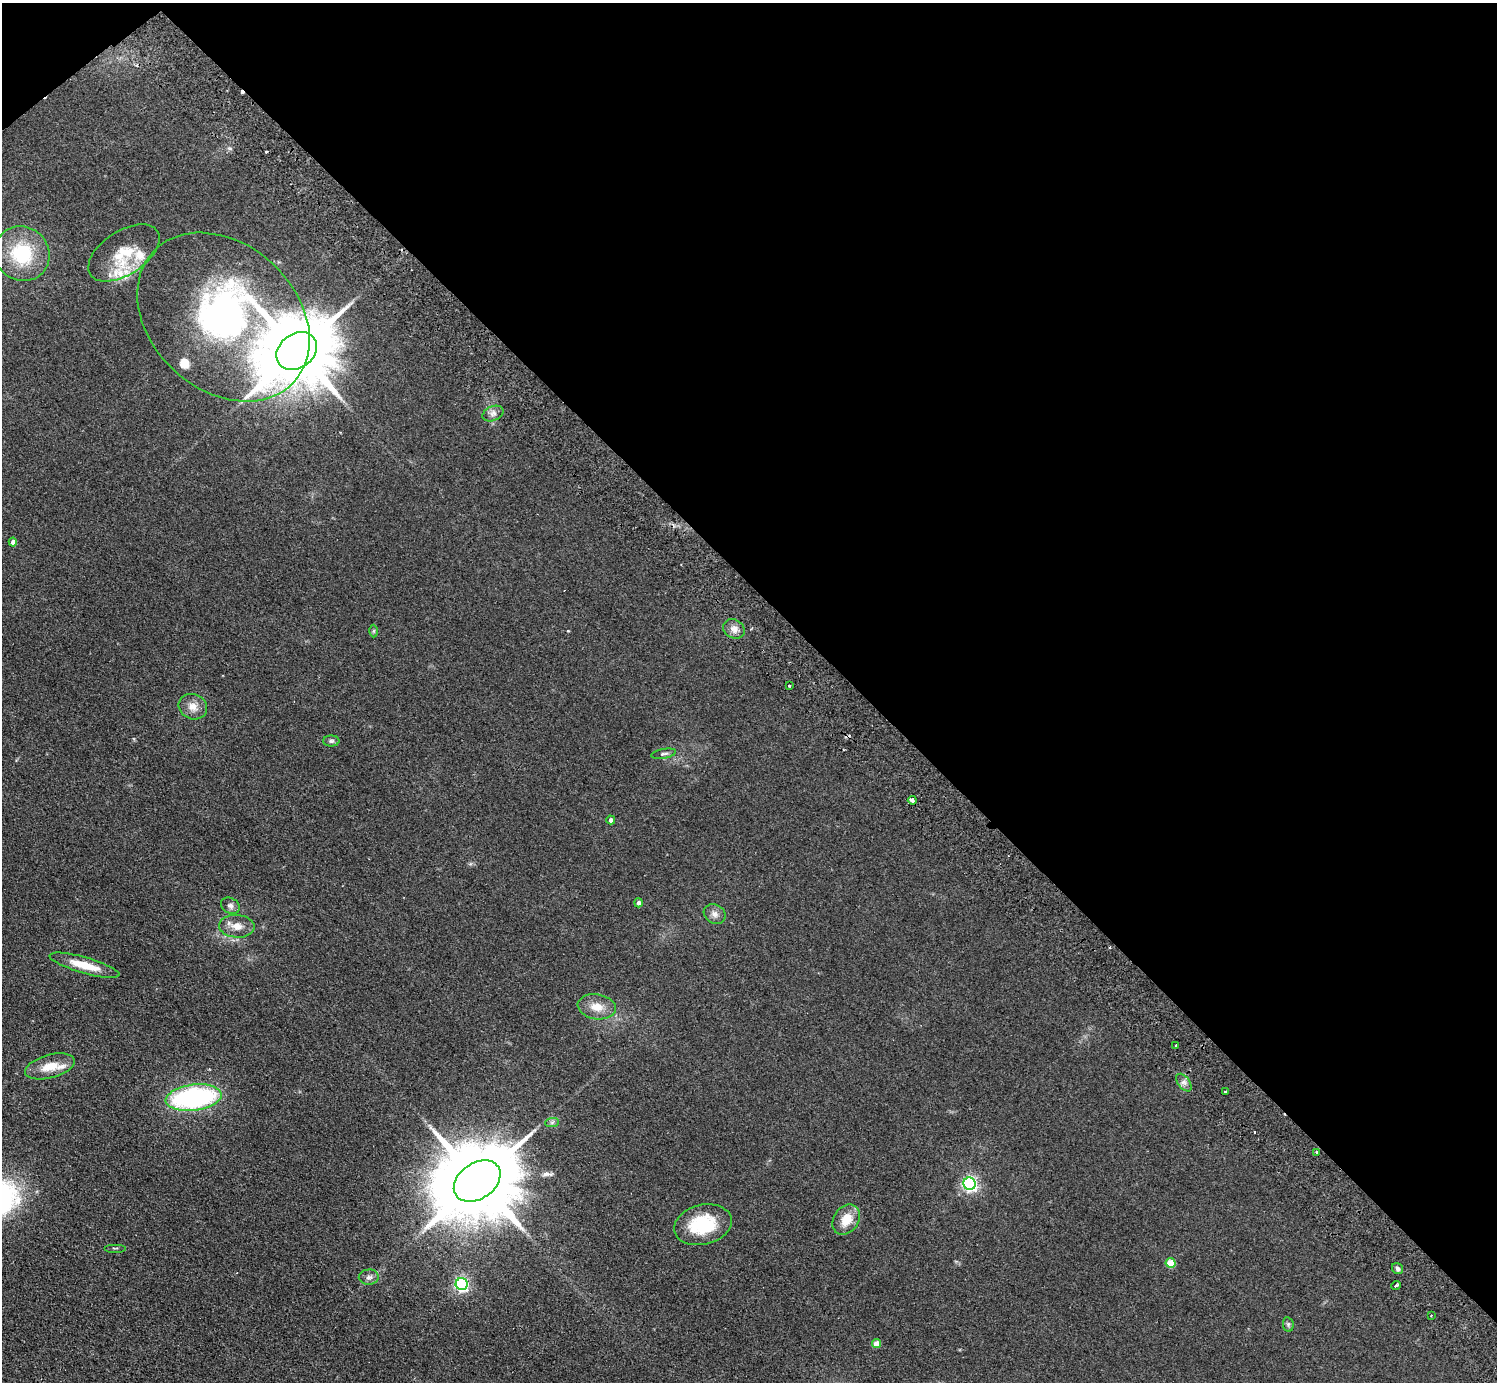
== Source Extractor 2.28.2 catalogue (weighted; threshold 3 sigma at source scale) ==
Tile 3 of 4 x 4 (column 3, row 1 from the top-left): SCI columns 3038-4532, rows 4342-5721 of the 6072 x 6064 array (HDU 1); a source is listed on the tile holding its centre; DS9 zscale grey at full resolution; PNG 1499 x 1384 px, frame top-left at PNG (2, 3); each listed source drawn as its Kron ellipse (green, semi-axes under 4 px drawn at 4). Shown black and unused: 43% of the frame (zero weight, under 2 of 3 exposures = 3% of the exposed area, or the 3 px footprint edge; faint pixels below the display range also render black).
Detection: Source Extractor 2.28.2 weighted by HDU 2 'WHT'; one run over the whole footprint, this tile lists its part. Background 0.115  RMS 0.011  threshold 0.0477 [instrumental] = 3 sigma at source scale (4.5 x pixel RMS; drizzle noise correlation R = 1.50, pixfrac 1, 0.05/0.05 arcsec/px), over >= 5 px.
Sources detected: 50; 4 cosmic-ray / hot-pixel residue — neither listed nor drawn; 6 inside a brighter listed object's ellipse — not listed separately; the other 40 listed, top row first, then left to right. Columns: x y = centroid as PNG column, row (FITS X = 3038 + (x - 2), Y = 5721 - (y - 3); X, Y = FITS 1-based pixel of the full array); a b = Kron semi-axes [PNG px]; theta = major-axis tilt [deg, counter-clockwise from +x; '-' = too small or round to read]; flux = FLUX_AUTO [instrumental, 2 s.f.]
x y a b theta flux
124 253 40 22 33 37
22 254 28 26 -37 63
223 317 96 73 -43 400
297 351 22 17 37 13000
493 414 11 7 22 4.5
13 542 4 4 - 5.8
734 629 11 9 -30 6.5
374 631 6 4 89 1.4
789 686 3 3 - 3.1
193 707 14 12 -22 10
331 741 8 5 0 2.2
664 754 12 4 10 2.7
912 800 4 3 - 10
611 820 4 4 - 3.9
639 903 5 4 - 3.2
230 906 10 7 -29 3.8
715 914 11 9 -31 5.6
237 926 18 11 -4 11
85 965 36 8 -16 23
597 1007 19 12 -8 14
1176 1045 3 3 - 2.8
50 1066 25 11 15 19
1184 1083 10 6 -52 4
1225 1091 3 3 - 3.4
194 1098 28 13 7 200
552 1122 7 4 2 2.2
1317 1152 3 3 - 4.4
477 1181 25 18 35 16000
969 1184 6 6 - 250
846 1220 16 12 55 17
703 1225 29 20 14 55
115 1248 11 2 0 1.2
1170 1263 5 5 - 29
1397 1269 6 5 - 2.6
369 1277 10 7 4 4.3
462 1284 6 6 - 220
1396 1285 5 3 - 4.3
1431 1315 3 2 - 0.8
1288 1324 7 5 -79 2.1
877 1343 4 4 - 12
Overlapping masked pixels (flux is a lower limit): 2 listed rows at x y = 223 317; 912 800